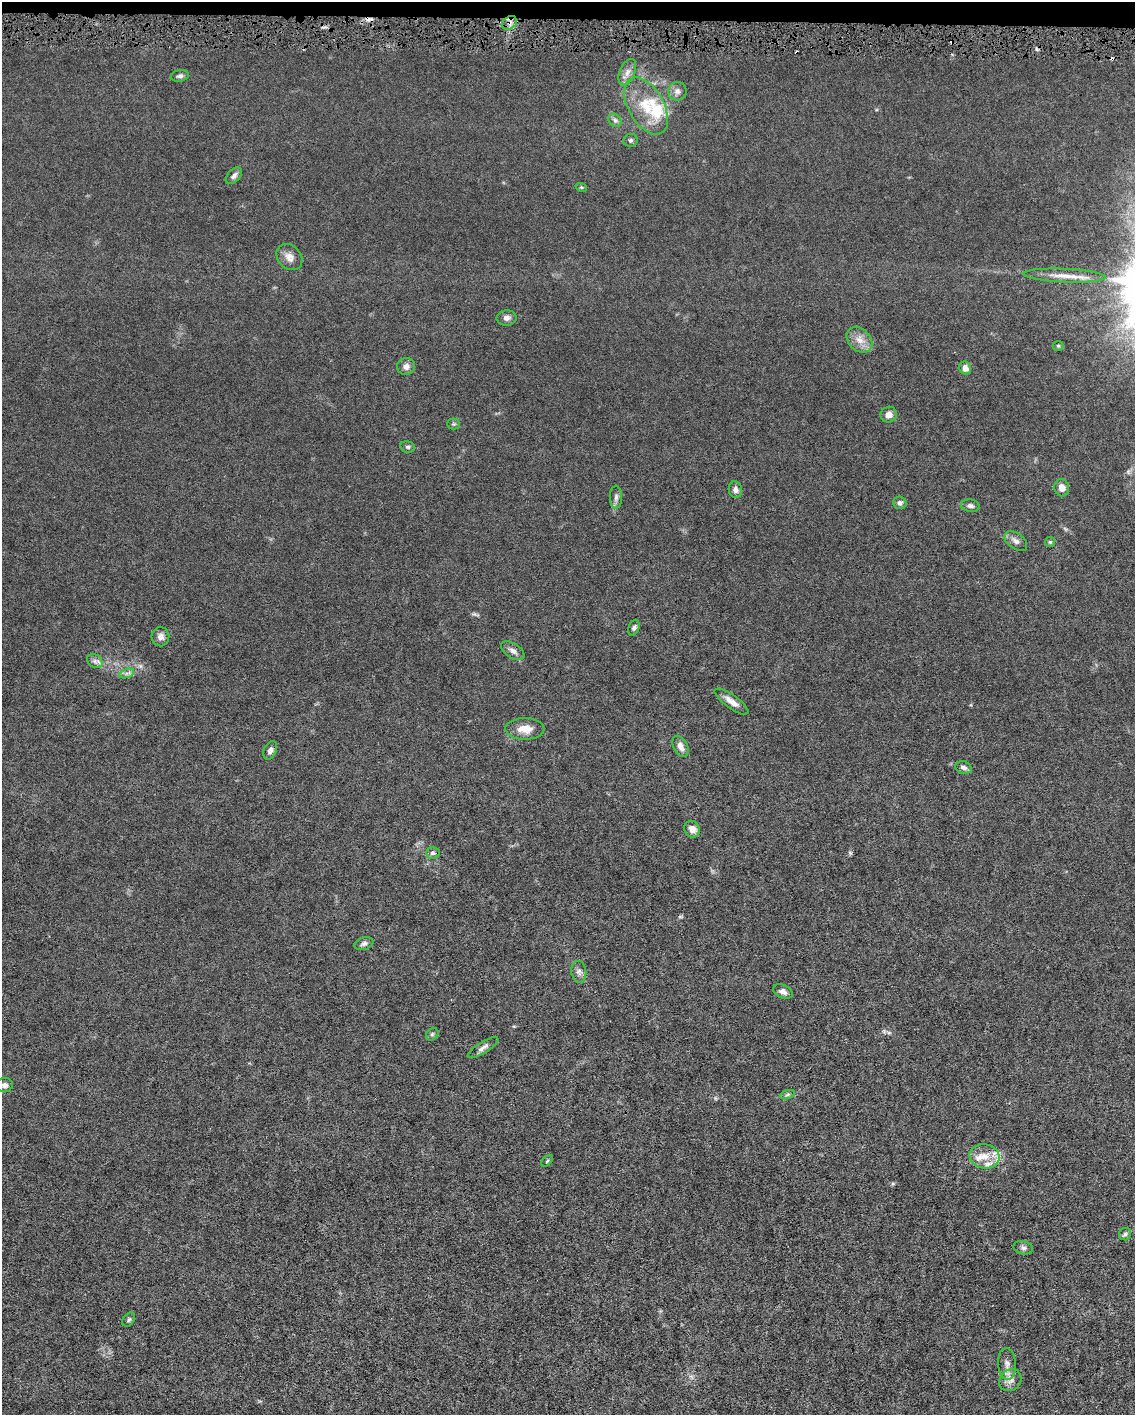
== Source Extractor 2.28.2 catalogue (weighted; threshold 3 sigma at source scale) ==
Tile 2 of 4 x 3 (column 2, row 1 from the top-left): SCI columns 1134-2266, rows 2938-4350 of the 4531 x 4566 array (HDU 1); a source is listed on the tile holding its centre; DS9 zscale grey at full resolution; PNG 1137 x 1417 px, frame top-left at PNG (2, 2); each listed source drawn as its Kron ellipse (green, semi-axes under 4 px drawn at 4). Shown black and unused: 1% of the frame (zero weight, under 4 of 8 exposures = <1% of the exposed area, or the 3 px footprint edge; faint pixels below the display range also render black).
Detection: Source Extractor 2.28.2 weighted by HDU 2 'WHT'; one run over the whole footprint, this tile lists its part. Background 0.0155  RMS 0.0023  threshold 0.00928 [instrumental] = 3 sigma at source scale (4.09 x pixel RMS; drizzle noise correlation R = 1.36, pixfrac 0.8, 0.05/0.05 arcsec/px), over >= 5 px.
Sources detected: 61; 4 cosmic-ray / hot-pixel residue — neither listed nor drawn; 5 inside a brighter listed object's ellipse — not listed separately; the other 52 listed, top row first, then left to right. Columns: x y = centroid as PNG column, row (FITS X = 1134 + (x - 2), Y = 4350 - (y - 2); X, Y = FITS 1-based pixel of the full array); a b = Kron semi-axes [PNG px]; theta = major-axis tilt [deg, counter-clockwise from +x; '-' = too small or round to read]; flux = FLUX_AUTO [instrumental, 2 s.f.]
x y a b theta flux
509 23 8 6 36 0.9
627 72 14 7 68 1.2
180 76 9 5 11 0.53
677 91 9 9 - 0.94
646 106 31 17 -60 6.9
615 120 7 6 - 0.53
630 140 7 6 - 0.44
234 176 10 6 46 0.68
581 187 6 3 -18 0.22
289 257 14 11 -47 1.5
1065 276 41 7 -2 3
507 318 10 7 3 0.85
859 340 14 11 -46 1.9
1058 346 5 5 - 0.28
406 366 9 8 - 0.93
965 368 7 5 -65 1.3
889 415 8 7 - 1.2
453 424 6 5 - 0.34
408 447 7 5 -13 0.4
1062 488 9 7 -76 1.4
735 490 8 6 -80 0.82
616 497 11 6 89 0.7
900 503 6 6 - 0.61
970 506 9 6 -10 0.67
1016 541 13 7 -37 0.93
1050 542 5 5 - 0.27
634 628 8 5 69 0.47
160 637 9 9 - 1.1
513 651 13 7 -33 0.94
95 661 8 6 -32 0.66
126 673 8 4 18 0.54
732 702 20 6 -36 1.7
525 729 19 11 -1 2.5
680 746 11 7 -63 1.3
270 750 10 6 65 0.7
963 768 8 6 -17 0.75
692 829 8 7 - 1.3
433 853 7 5 0 0.41
364 944 10 6 20 0.6
579 972 11 7 -84 0.85
783 992 10 6 -24 0.86
432 1034 7 5 44 0.36
483 1048 18 5 32 0.89
4 1085 8 7 - 0.72
787 1095 8 3 19 0.34
985 1156 15 12 -9 2.7
547 1161 7 4 45 0.29
1125 1234 6 6 - 0.42
1023 1248 10 6 -13 0.64
129 1320 8 5 51 0.43
1007 1364 16 9 -86 1.4
1010 1380 12 10 44 1.4
Overlapping masked pixels (flux is a lower limit): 1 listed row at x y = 509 23